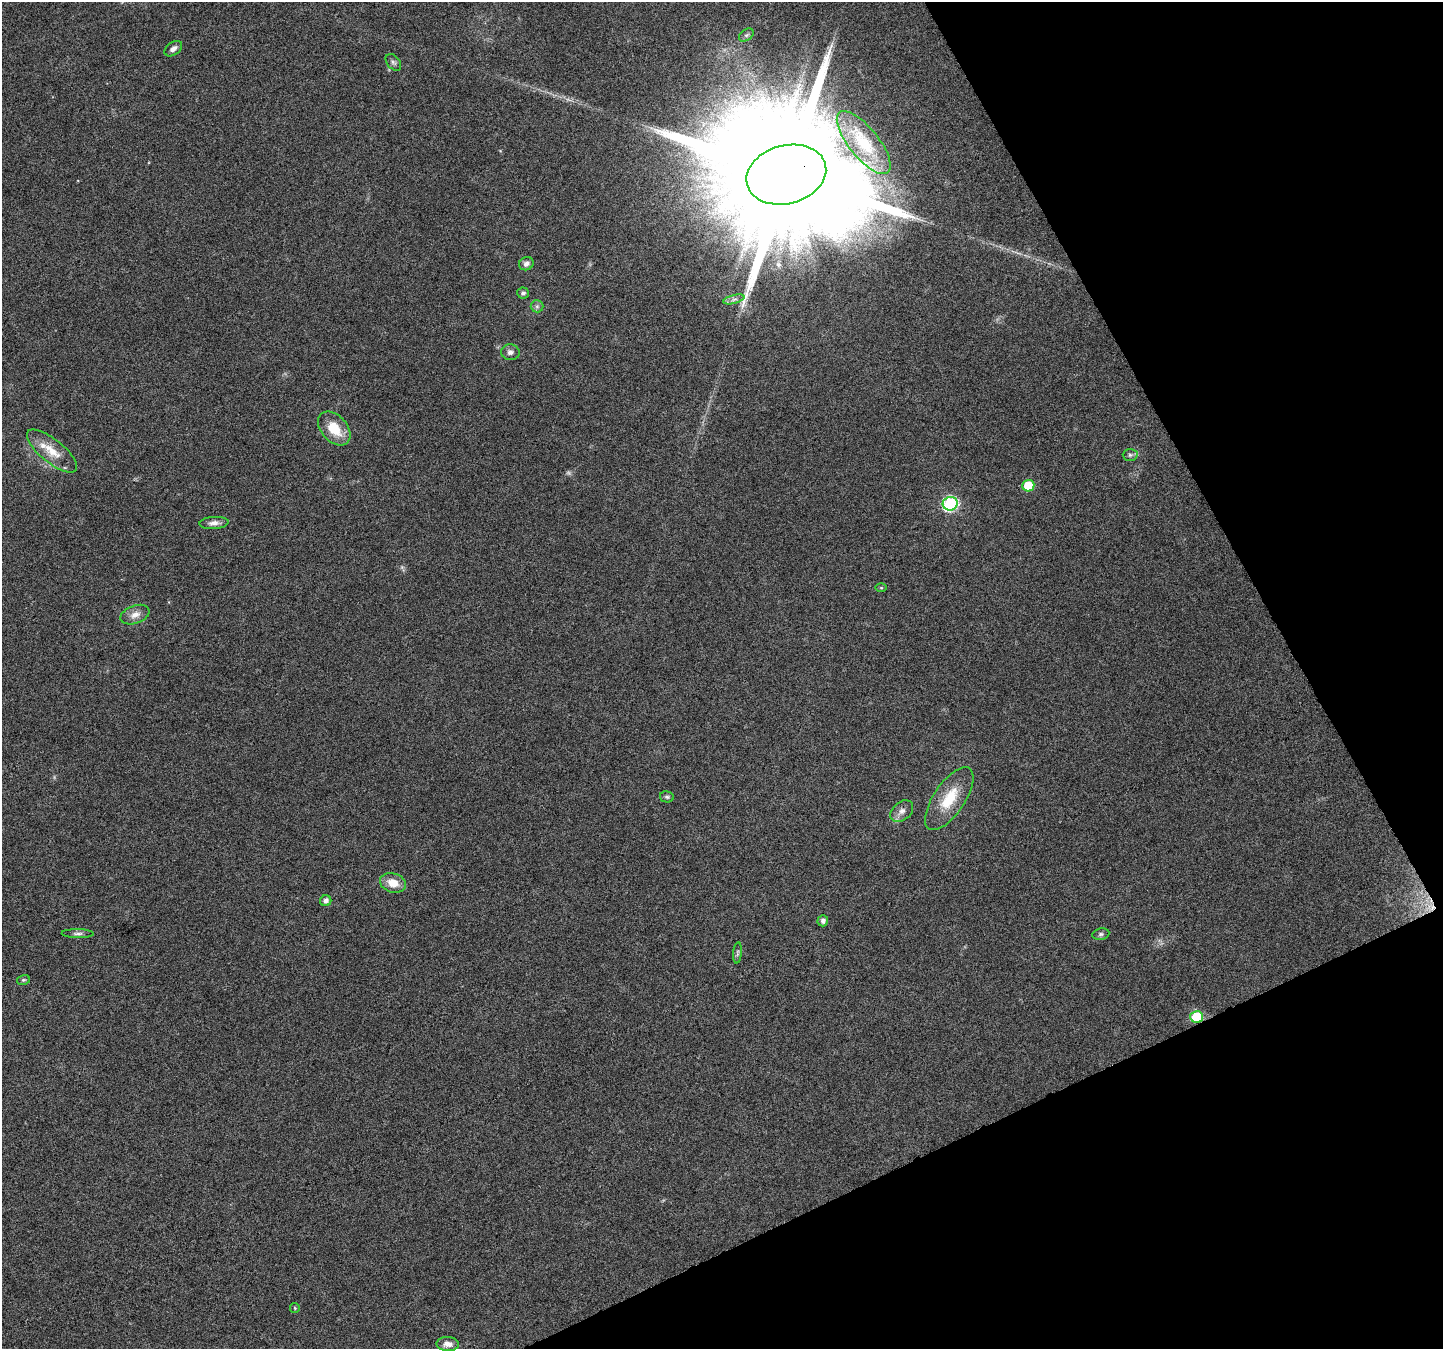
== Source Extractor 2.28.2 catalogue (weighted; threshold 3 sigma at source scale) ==
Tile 12 of 4 x 4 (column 4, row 3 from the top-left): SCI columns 4327-5767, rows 1508-2854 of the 5767 x 5649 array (HDU 1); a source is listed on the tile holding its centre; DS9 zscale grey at full resolution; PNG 1445 x 1351 px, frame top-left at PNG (2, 2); each listed source drawn as its Kron ellipse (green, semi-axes under 4 px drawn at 4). Shown black and unused: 23% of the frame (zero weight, under 4 of 8 exposures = <1% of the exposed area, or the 3 px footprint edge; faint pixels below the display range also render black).
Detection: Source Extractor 2.28.2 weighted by HDU 2 'WHT'; one run over the whole footprint, this tile lists its part. Background 0.0378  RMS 0.0028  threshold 0.0113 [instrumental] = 3 sigma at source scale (4.09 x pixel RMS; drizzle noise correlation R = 1.36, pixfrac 0.8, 0.0396/0.0396 arcsec/px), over >= 5 px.
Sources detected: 34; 1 too faint to see at this stretch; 1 inside a brighter object's white glare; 1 cosmic-ray / hot-pixel residue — neither listed nor drawn; the other 31 listed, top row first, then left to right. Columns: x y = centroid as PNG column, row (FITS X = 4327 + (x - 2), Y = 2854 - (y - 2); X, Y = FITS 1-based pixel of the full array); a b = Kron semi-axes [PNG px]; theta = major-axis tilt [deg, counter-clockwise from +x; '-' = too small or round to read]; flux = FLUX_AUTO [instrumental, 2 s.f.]
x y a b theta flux
746 35 8 5 35 0.6
173 49 10 6 36 1.1
393 62 9 6 -50 0.7
864 143 38 15 -51 8.9
786 175 41 29 15 20000
526 264 7 6 - 1.2
523 293 6 5 - 0.7
734 299 11 3 15 0.77
537 306 6 6 - 0.6
510 352 9 7 -4 1.1
334 428 19 13 -48 6.5
52 451 31 11 -39 5.3
1130 455 7 6 - 0.64
1028 486 6 5 - 8.6
950 504 7 6 - 42
214 523 15 6 4 1.4
881 588 6 4 -1 0.27
135 615 15 9 20 2.1
667 797 7 5 -12 0.52
949 799 36 15 56 9.1
902 811 13 9 41 1.6
393 883 13 9 -18 3.8
326 901 5 5 - 1.3
823 921 5 5 - 0.83
78 934 16 4 -1 0.92
1101 934 8 5 10 0.64
737 953 10 4 85 0.5
23 980 6 5 - 0.39
1196 1017 6 6 - 13
295 1308 5 5 - 0.28
448 1344 11 7 -2 1.8
Overlapping masked pixels (flux is a lower limit): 2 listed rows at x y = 786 175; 1196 1017